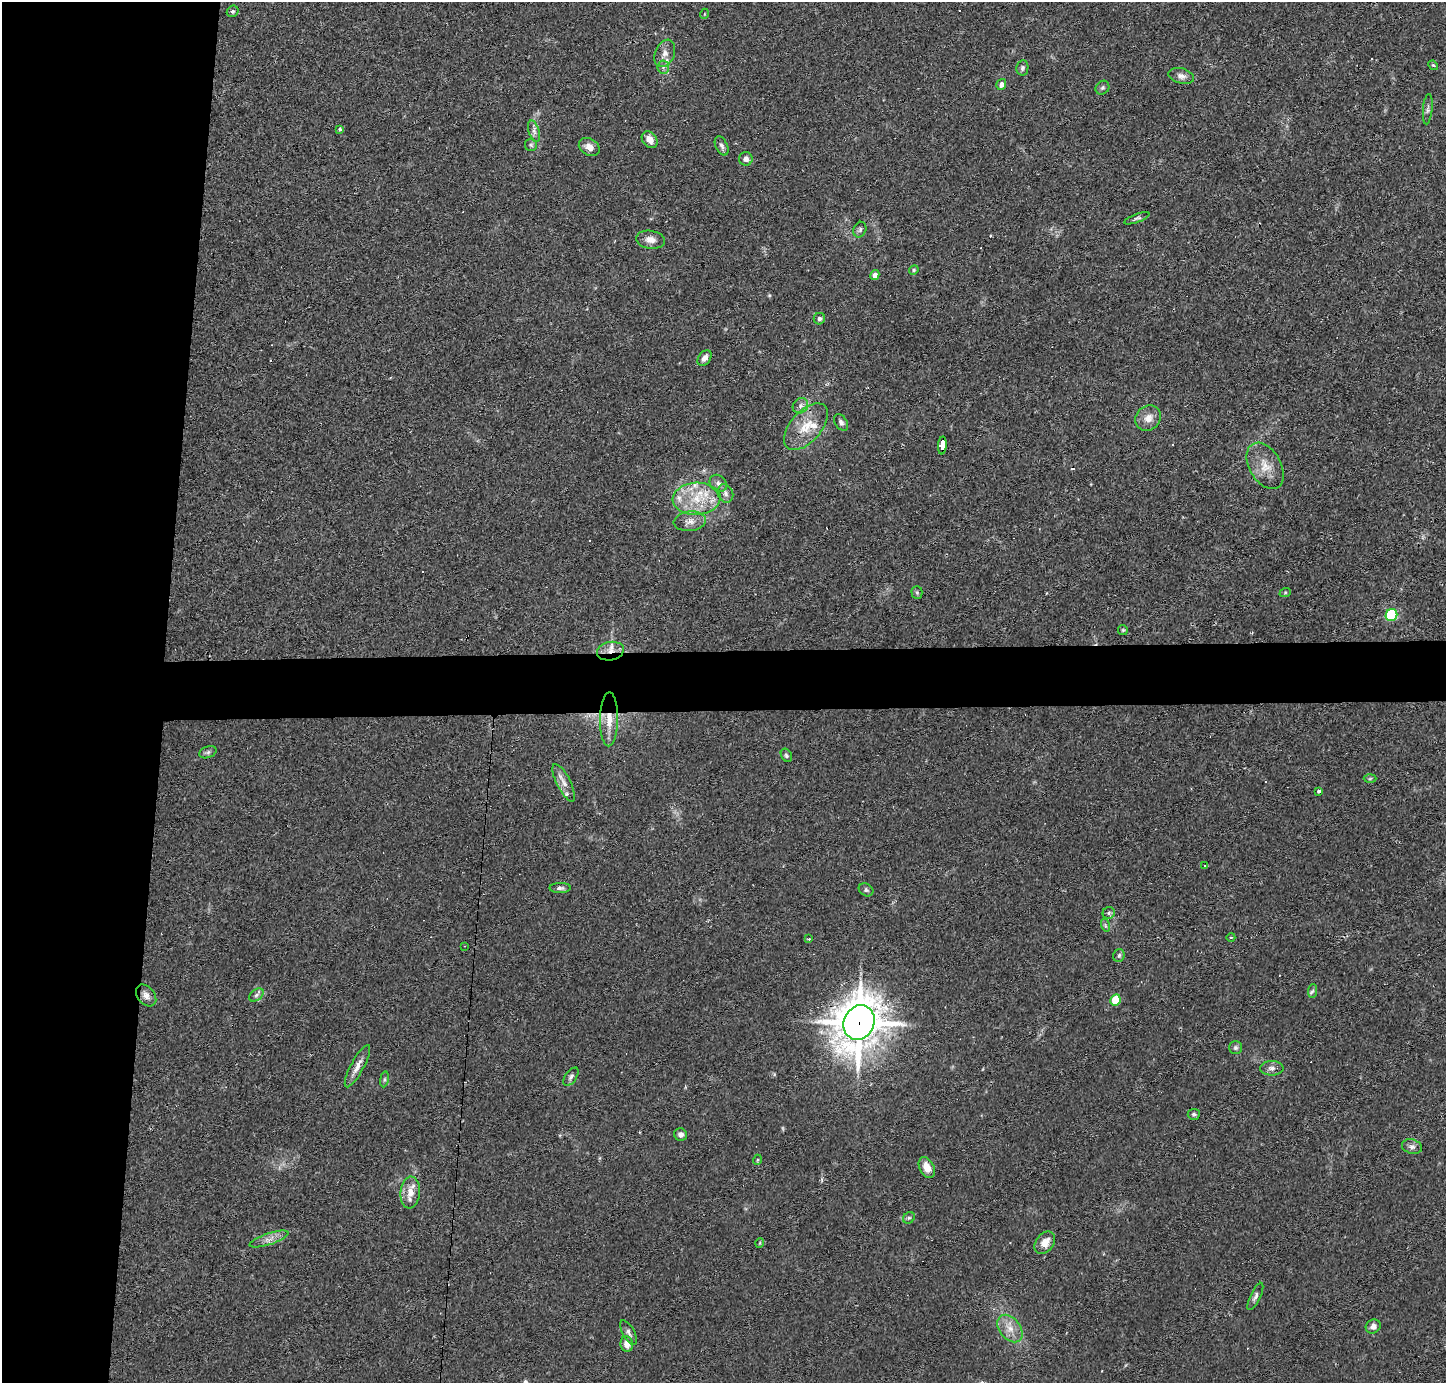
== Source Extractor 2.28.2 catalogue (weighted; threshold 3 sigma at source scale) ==
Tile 4 of 3 x 3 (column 1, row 2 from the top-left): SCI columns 1-1444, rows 1479-2859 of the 4333 x 4358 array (HDU 1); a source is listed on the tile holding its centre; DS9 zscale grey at full resolution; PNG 1448 x 1385 px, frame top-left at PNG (2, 2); each listed source drawn as its Kron ellipse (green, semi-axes under 4 px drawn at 4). Shown black and unused: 15% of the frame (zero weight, under 2 of 3 exposures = <1% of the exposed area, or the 3 px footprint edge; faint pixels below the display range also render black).
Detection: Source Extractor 2.28.2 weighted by HDU 2 'WHT'; one run over the whole footprint, this tile lists its part. Background 0.0293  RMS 0.0046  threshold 0.0207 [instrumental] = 3 sigma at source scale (4.5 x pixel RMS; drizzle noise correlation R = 1.50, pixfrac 1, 0.05/0.05 arcsec/px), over >= 5 px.
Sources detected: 101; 1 too faint to see at this stretch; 16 cosmic-ray / hot-pixel residue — neither listed nor drawn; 5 inside a brighter listed object's ellipse — not listed separately; the other 79 listed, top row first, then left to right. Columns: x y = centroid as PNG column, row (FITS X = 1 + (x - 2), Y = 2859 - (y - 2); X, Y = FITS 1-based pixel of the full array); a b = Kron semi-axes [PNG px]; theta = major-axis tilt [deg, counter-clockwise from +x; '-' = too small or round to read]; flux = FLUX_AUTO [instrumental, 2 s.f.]
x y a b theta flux
233 11 6 5 - 0.81
704 14 5 3 - 0.35
665 53 14 9 67 3.5
1433 65 5 4 - 0.53
663 67 6 6 - 1.1
1022 68 7 6 - 1.1
1181 76 13 7 -15 2.3
1001 85 6 4 72 2.1
1102 88 7 6 - 1
1428 109 15 4 85 1.4
340 129 4 3 - 0.66
534 131 11 5 -72 1.8
650 140 9 7 -53 3.2
531 145 6 6 - 0.92
722 146 10 6 -65 1.4
589 147 11 8 -31 3.6
746 159 7 7 - 2.1
1137 218 13 3 20 1
860 230 8 6 68 1.2
650 240 14 9 -8 3.4
914 270 5 4 - 0.6
875 275 5 4 - 2.6
819 319 6 5 - 1.3
705 358 9 6 53 2.6
800 406 8 7 - 1.7
1148 418 14 12 45 4.2
841 422 9 6 -58 1.4
806 427 28 15 49 11
942 446 9 4 86 76
1265 466 25 15 -60 8.5
718 483 9 8 - 1.8
725 493 9 7 -68 1.9
697 499 24 16 3 15
690 521 16 9 8 3.7
917 592 6 5 - 0.81
1285 593 6 4 19 0.51
1391 615 6 5 - 42
1123 630 5 5 - 0.58
610 651 13 9 11 4.6
609 719 27 9 89 7.7
208 752 9 5 19 1.1
786 755 7 5 -59 0.9
1370 779 6 4 2 0.6
564 783 21 7 -63 3.6
1319 791 4 3 - 1.5
1205 866 3 3 - 2.5
560 888 10 5 1 1.3
866 890 8 6 -31 1
1109 913 6 6 - 1.2
1105 925 6 4 -72 0.72
1231 937 4 3 - 0.41
809 939 4 3 - 0.41
464 946 3 2 - 0.47
1119 956 6 5 - 0.9
1312 991 7 4 86 0.92
146 995 12 8 -50 2.9
256 995 8 5 37 1.2
1115 1000 6 5 - 13
859 1022 18 15 66 1500
1235 1048 6 6 - 0.99
357 1066 24 6 62 3.9
1272 1068 12 7 1 2
571 1077 10 5 55 1.4
384 1079 8 4 82 0.81
1194 1114 6 5 - 0.86
680 1134 6 6 - 1.7
1412 1147 10 7 -16 1.7
757 1160 5 3 - 0.4
927 1167 11 7 -63 5.4
410 1193 16 9 86 5.4
909 1218 6 5 - 0.82
269 1239 20 5 18 3.3
760 1243 5 4 - 0.51
1045 1243 12 9 52 4.7
1255 1296 15 5 64 1.6
1373 1326 8 6 35 2.2
1010 1328 15 10 -51 5.4
628 1332 14 6 -61 1.6
627 1344 8 6 -80 3.8
Overlapping masked pixels (flux is a lower limit): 4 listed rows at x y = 942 446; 610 651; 609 719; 859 1022